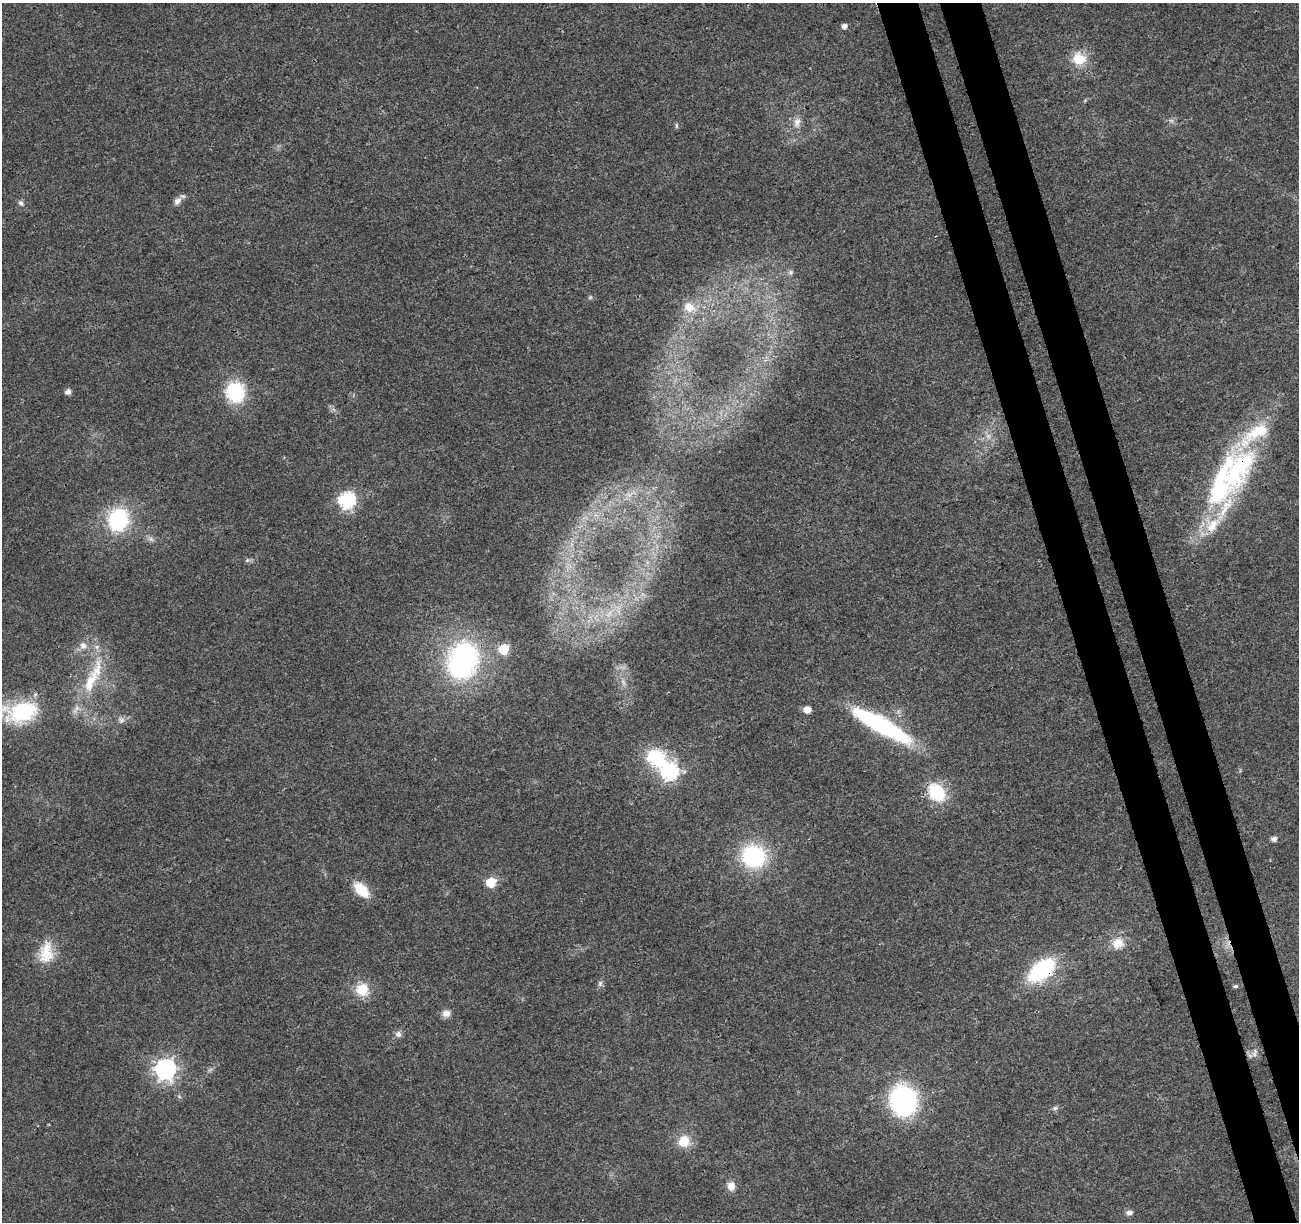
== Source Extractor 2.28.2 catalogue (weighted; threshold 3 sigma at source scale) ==
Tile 6 of 4 x 4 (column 2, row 2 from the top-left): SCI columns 1353-2649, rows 2509-3728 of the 5300 x 5068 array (HDU 1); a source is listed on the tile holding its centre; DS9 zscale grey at full resolution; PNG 1301 x 1224 px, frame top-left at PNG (2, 3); no overlay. Shown black and unused: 6% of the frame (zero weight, under 3 of 4 exposures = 5% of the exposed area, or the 3 px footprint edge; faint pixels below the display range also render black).
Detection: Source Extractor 2.28.2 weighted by HDU 2 'WHT'; one run over the whole footprint, this tile lists its part. Background 0.0184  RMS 0.0029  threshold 0.0132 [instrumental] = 3 sigma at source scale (4.5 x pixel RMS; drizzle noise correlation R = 1.50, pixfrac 1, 0.0396/0.0396 arcsec/px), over >= 5 px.
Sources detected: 56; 1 too faint to see at this stretch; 1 cosmic-ray / hot-pixel residue — not listed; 5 inside a brighter listed object's ellipse — not listed separately; the other 49 listed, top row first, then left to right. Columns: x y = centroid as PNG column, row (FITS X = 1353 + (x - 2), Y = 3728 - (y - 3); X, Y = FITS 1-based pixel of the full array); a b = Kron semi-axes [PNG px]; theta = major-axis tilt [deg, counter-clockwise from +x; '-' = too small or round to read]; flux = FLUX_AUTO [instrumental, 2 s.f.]
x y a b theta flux
844 26 5 5 - 1.4
1079 59 18 16 -14 6.6
1171 120 9 4 -9 0.75
797 122 12 9 85 2.1
676 125 8 4 -90 0.46
177 201 12 8 51 1.7
21 203 8 6 -58 0.85
790 272 7 7 - 0.82
689 307 14 11 -22 4
68 392 5 5 - 1.6
235 392 22 20 -72 16
988 436 8 6 -45 1.2
1238 469 81 36 63 48
347 500 7 7 - 73
118 520 23 20 76 23
247 560 6 5 - 0.56
609 613 17 7 52 3.4
83 645 10 10 - 1.9
503 649 6 6 - 15
462 660 37 29 69 59
90 682 38 14 66 11
623 682 10 5 -55 1
807 709 6 5 - 3.1
21 712 38 22 9 23
121 720 8 7 - 1
882 725 72 16 -29 37
656 758 19 15 -36 19
669 771 7 7 - 75
936 792 18 14 -49 15
1274 839 5 5 - 1.4
754 856 21 19 -19 31
491 882 6 6 - 18
361 890 21 12 -46 6.7
1118 943 16 14 22 4.1
46 953 30 18 84 8
1041 970 26 15 37 29
600 984 8 6 89 0.8
1236 986 6 4 3 0.57
362 990 16 15 - 6.3
446 1013 11 9 2 1.8
398 1034 9 8 - 1.1
1254 1053 13 6 75 1.3
165 1069 8 8 - 160
179 1096 6 4 -20 0.42
903 1101 26 23 -78 48
1055 1108 6 6 - 0.68
684 1141 15 14 - 5.3
731 1186 11 9 -86 2.4
1129 1212 10 6 1 1.1
Overlapping masked pixels (flux is a lower limit): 2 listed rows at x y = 1238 469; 1041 970
Isophote crosses this tile's border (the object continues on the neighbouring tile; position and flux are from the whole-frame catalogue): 1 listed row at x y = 21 712